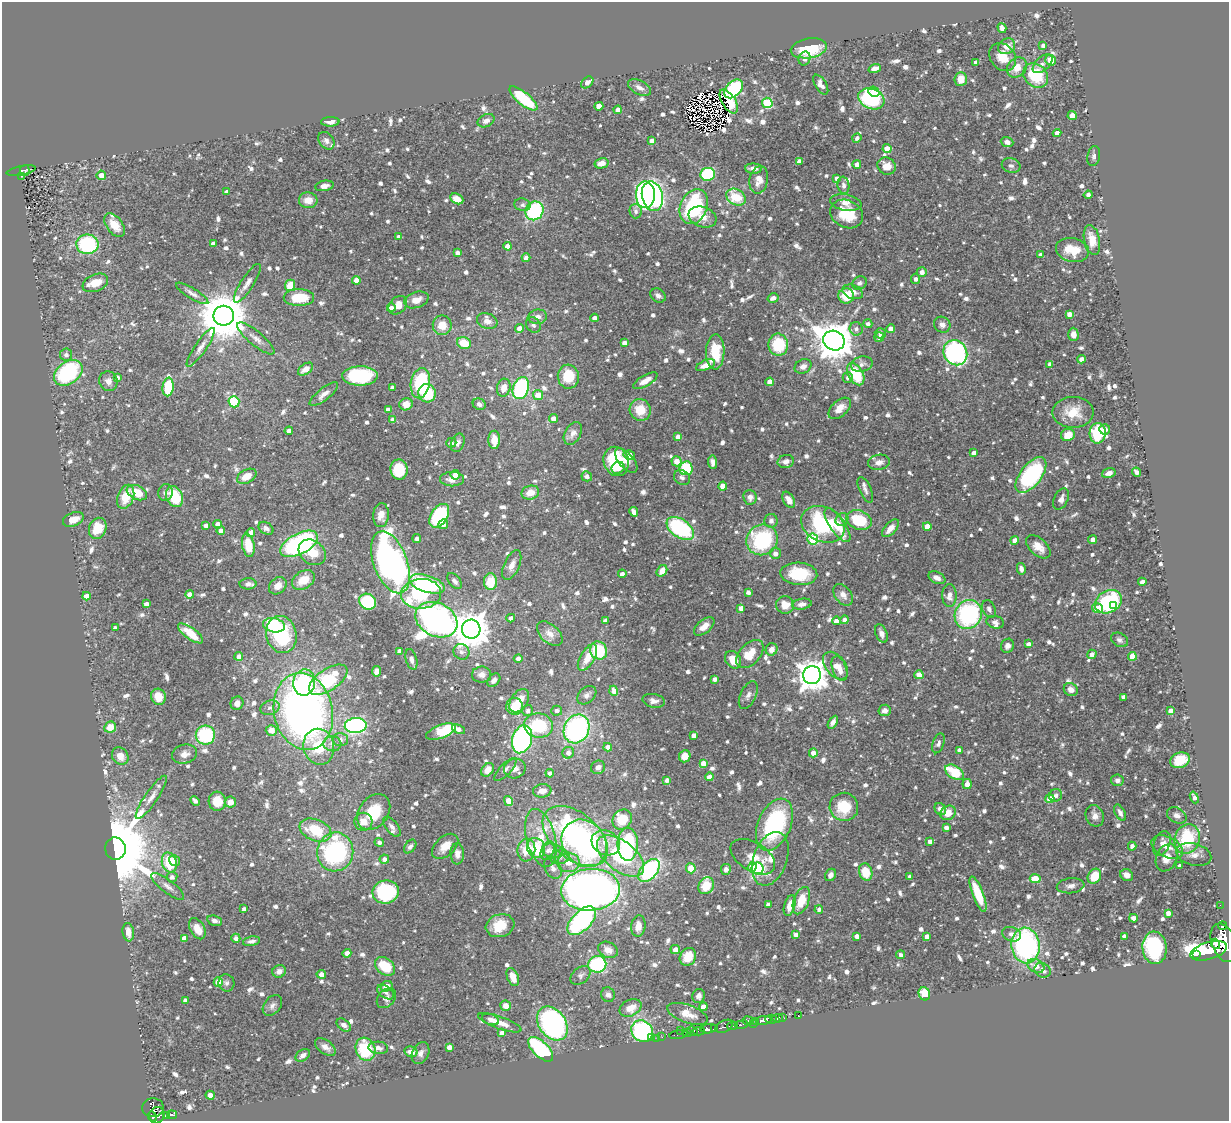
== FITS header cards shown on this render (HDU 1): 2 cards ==
NAXIS1  =                 1227
NAXIS2  =                 1119

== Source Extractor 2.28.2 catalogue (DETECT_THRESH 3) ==
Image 1227 x 1119 px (HDU 1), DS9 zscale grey, 1 PNG px = 1 image px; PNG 1231 x 1123 px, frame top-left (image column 1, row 1119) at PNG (2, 2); each listed source drawn as its Kron ellipse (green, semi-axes under 4 px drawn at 4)
Background 0.457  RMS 0.019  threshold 0.0556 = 3 sigma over >= 5 px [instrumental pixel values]
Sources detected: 1175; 8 with non-positive FLUX_AUTO (blend fragments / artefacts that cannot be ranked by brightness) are neither listed nor drawn; of the other 1167, the 500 brightest by FLUX_AUTO listed and drawn (667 fainter detections omitted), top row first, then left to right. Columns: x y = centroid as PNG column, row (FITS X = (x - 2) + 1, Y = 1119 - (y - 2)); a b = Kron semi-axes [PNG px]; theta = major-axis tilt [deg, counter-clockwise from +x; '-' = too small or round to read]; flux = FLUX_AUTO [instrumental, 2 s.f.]
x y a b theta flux
1002 28 5 4 - 5.3
1043 45 4 3 - 5.3
1007 46 9 7 34 13
809 48 18 10 10 53
1003 57 15 12 -49 21
805 59 7 5 68 6.5
1051 60 5 5 - 17
976 62 4 4 - 7.2
1043 64 12 6 42 6.5
1017 67 11 9 46 17
875 68 6 4 20 6.6
1036 75 14 11 -44 57
961 79 7 6 - 18
587 82 7 5 40 6.2
821 85 11 5 -58 6.5
639 88 12 6 -29 7.1
734 89 11 7 44 100
874 92 6 5 - 15
523 98 17 6 -39 76
871 99 13 10 -22 120
729 101 13 7 -58 16
767 103 5 5 - 91
599 106 4 4 - 15
618 110 4 4 - 11
1072 116 4 4 - 9
486 121 9 6 25 6.8
330 122 9 5 1 7.2
1057 133 4 4 - 12
857 138 5 4 - 5.1
326 141 9 7 -53 4.8
652 141 4 4 - 13
1007 142 6 4 -21 5.4
887 149 4 4 - 17
1094 156 10 6 80 4.5
799 161 4 4 - 7.4
601 163 7 5 14 7.8
857 164 4 4 - 7.3
887 166 9 8 - 16
1011 166 9 7 -13 4.6
753 169 8 5 -2 9.2
25 170 5 4 - 65
21 171 15 4 11 61
708 174 7 6 - 94
101 175 5 4 - 9.8
22 176 3 3 - 12
837 178 4 4 - 6
759 180 14 9 79 14
843 185 9 6 -82 4.7
324 186 9 5 11 6.4
226 192 4 4 - 4.6
645 195 13 9 90 350
1088 195 4 4 - 5
652 196 15 10 -77 480
736 197 10 7 -32 45
457 199 7 5 -27 16
308 200 9 8 - 15
846 203 16 8 -11 10
522 205 8 6 -10 4.6
694 207 18 13 66 140
534 211 10 8 52 130
636 211 7 6 - 5
847 214 17 13 -27 41
702 217 14 10 -19 16
115 225 13 8 -54 18
399 237 4 4 - 6
1092 240 15 8 -78 19
87 244 11 9 1 120
213 244 4 4 - 6.8
508 246 4 4 - 17
1072 250 17 11 -13 27
457 253 4 3 - 5.5
1040 255 4 4 - 5.1
526 258 4 4 - 5.9
922 272 5 5 - 7.3
915 279 5 4 - 4.6
356 280 4 4 - 12
95 283 13 8 23 17
247 283 22 6 57 9.2
859 283 8 6 31 4.7
290 285 6 5 - 32
853 292 10 7 -19 8.6
192 293 18 5 -31 6.2
658 296 8 6 -36 4.9
846 296 8 7 - 32
299 298 15 8 1 46
773 298 5 4 - 7.2
416 300 12 8 18 15
398 305 10 8 45 14
391 308 4 4 - 8.1
1069 314 4 4 - 8.3
224 316 10 10 - 6900
538 317 9 7 9 8.3
594 318 4 4 - 7.8
487 321 10 7 -19 9.4
868 324 4 4 - 4.8
442 325 9 9 - 20
533 325 8 6 -49 4.6
942 325 9 7 -37 6.5
519 328 4 4 - 6.9
856 329 7 6 - 4.6
891 329 4 4 - 11
880 333 5 5 - 5.5
1073 334 6 5 - 7.1
879 337 5 5 - 6.5
256 338 23 7 -40 11
834 341 11 9 -30 3700
464 343 7 5 -19 29
624 343 4 4 - 7.6
778 345 11 10 - 63
201 347 23 6 55 9.2
715 352 17 9 88 41
955 353 13 11 -58 260
66 355 6 6 - 5
1081 359 4 4 - 6.5
862 364 11 7 11 6.3
1050 364 4 4 - 5.1
706 365 10 5 23 13
803 366 9 7 27 7.4
305 369 8 5 36 11
68 373 16 11 36 140
856 374 12 7 -61 62
360 376 18 9 1 110
117 377 4 4 - 5.8
568 377 12 10 -83 39
848 378 5 5 - 4.8
108 381 10 9 - 8.2
645 381 13 5 30 12
770 382 4 4 - 20
420 383 15 9 80 82
168 387 9 5 84 58
392 387 4 3 - 4.5
504 388 9 6 76 12
521 388 11 7 71 180
427 393 9 8 - 60
324 394 17 6 38 8.7
538 395 5 5 - 17
234 402 6 5 - 84
406 404 7 6 - 13
479 404 6 5 - 5.2
840 408 13 8 42 13
388 410 4 4 - 12
640 410 11 10 - 27
1073 412 20 15 0 27
553 419 4 4 - 9.2
393 420 4 4 - 8.8
1105 429 5 5 - 5.6
289 431 4 4 - 6.3
573 433 12 8 60 8.6
1098 433 10 8 88 67
1068 435 7 6 - 19
678 437 4 4 - 8.6
494 440 9 6 -89 14
451 443 5 5 - 4.7
458 443 9 6 67 5.4
974 453 4 4 - 7.4
629 455 5 5 - 9.1
616 461 15 12 -69 72
626 461 15 7 -50 10
676 461 5 5 - 12
713 462 6 4 -84 5.5
786 462 8 6 11 5.8
879 462 11 7 11 8
618 468 7 5 27 11
686 468 7 6 - 54
399 470 10 8 -81 46
1137 472 5 3 - 5.1
1109 473 7 4 16 6.7
455 475 5 4 - 14
1031 475 21 10 52 140
247 476 10 6 29 19
587 476 5 5 - 5.9
682 478 8 7 - 5.2
452 479 12 7 -1 12
723 486 4 4 - 16
865 490 14 6 -66 5.5
137 493 11 7 -25 29
165 493 8 7 - 4.8
530 493 9 7 15 16
126 497 12 8 70 29
175 497 11 8 -65 52
750 497 7 6 - 6.3
1061 499 11 7 64 6.7
789 500 9 5 -60 9.8
634 512 5 4 - 7.9
381 515 12 8 84 11
439 516 13 8 57 110
73 519 11 6 21 13
842 519 7 6 - 5.9
859 520 13 9 -20 55
771 521 7 6 - 5.1
217 524 4 4 - 8.6
443 524 5 4 - 5.9
823 524 23 17 -25 120
837 525 20 7 -56 29
206 526 4 4 - 6.7
927 526 4 4 - 15
98 528 11 8 69 32
266 528 8 5 -34 5.7
680 528 15 9 -36 140
890 528 11 5 48 11
221 531 4 4 - 9.6
251 532 4 4 - 8.4
417 538 4 4 - 5.3
813 539 5 5 - 110
762 540 16 15 - 120
1015 540 4 4 - 8.8
1093 540 4 4 - 9
299 544 20 10 28 250
248 545 12 6 -79 33
1038 547 14 8 -43 15
312 552 14 11 -39 26
775 553 5 5 - 7.1
390 562 32 17 -69 770
512 565 16 7 66 11
1021 569 6 4 -78 5.4
662 571 6 5 - 13
622 574 4 4 - 5.9
799 574 18 11 -4 48
937 578 9 5 -24 7.6
303 580 12 8 33 23
455 581 9 5 -51 4.8
490 582 8 6 -90 35
1142 582 4 4 - 7.9
248 584 8 5 1 5.5
427 584 18 8 -17 150
278 586 10 7 42 12
748 592 4 4 - 5.3
421 594 20 15 4 73
190 595 4 4 - 15
843 595 12 8 -53 8.4
949 595 11 7 90 9.2
86 596 4 4 - 9.2
368 602 9 7 -34 77
1108 602 14 10 28 160
146 604 4 4 - 6.7
802 604 10 5 8 5.6
785 605 9 8 - 15
1113 606 3 3 - 13
741 608 4 4 - 7.4
1098 608 6 4 -13 28
989 609 9 6 -65 5
968 614 15 13 62 170
511 618 4 4 - 6.7
436 620 22 16 -26 780
844 620 4 4 - 5.5
605 621 4 3 - 5.2
836 621 4 4 - 9
995 622 9 6 -12 4.7
274 625 11 7 -12 110
704 626 12 6 39 12
115 628 4 4 - 5
471 629 9 9 - 3100
190 633 15 5 -36 24
281 634 19 15 -77 96
550 634 15 9 -43 12
881 634 9 5 -67 6.2
1120 640 9 6 -29 4.6
1028 644 4 4 - 5.5
1007 646 7 6 - 5.6
771 649 6 6 - 9.9
400 651 4 4 - 7.8
599 651 9 8 - 56
461 652 8 7 - 5
750 654 17 10 47 22
1092 654 5 4 - 5.6
239 656 4 4 - 5.7
1132 656 4 4 - 20
587 658 15 7 60 20
411 659 10 5 -75 6.9
518 659 4 4 - 6.7
733 660 9 7 -54 18
836 666 16 10 -52 16
839 668 13 7 -70 11
377 671 5 4 - 7.5
482 675 9 8 - 8.4
812 675 9 9 - 1800
919 675 4 4 - 21
715 679 4 4 - 5.3
328 680 22 10 34 88
494 680 7 5 46 5.3
304 682 13 11 80 80
1071 690 7 6 - 7.4
614 691 5 4 - 7.2
587 695 11 7 42 5.7
748 695 15 8 65 6.3
158 697 8 7 - 16
1124 697 4 4 - 6.5
519 701 13 8 57 21
654 701 11 7 -11 6.1
237 703 7 6 - 7.2
515 706 8 8 - 26
270 708 10 7 18 5.2
885 710 6 6 - 6.4
303 711 39 29 -78 680
528 711 5 5 - 4.9
557 711 5 5 - 4.8
1170 711 4 4 - 9.3
833 722 7 4 59 5.3
539 725 14 12 -8 68
356 726 11 7 4 250
110 727 6 5 - 18
458 729 7 4 -25 7.4
576 729 15 12 64 240
271 730 5 5 - 12
441 732 16 6 20 54
205 735 10 9 - 97
693 736 4 4 - 7.4
522 739 14 9 73 320
340 740 7 6 - 5.2
938 743 10 5 71 4.5
332 744 9 7 -6 6.2
319 747 18 15 -77 49
608 747 4 4 - 7.8
959 750 4 4 - 5.8
568 753 6 5 - 7.5
813 753 4 4 - 9.2
184 754 13 9 13 10
120 756 9 8 - 13
685 756 6 5 - 15
1180 760 10 7 19 33
703 763 4 4 - 12
598 767 7 6 - 5.7
515 768 11 10 - 9.2
505 769 15 5 47 5.8
488 770 7 5 51 12
955 772 10 6 -33 48
550 773 4 4 - 5.1
709 777 4 4 - 11
667 780 4 4 - 5.3
1117 780 6 5 - 5.7
967 784 5 4 - 8.9
542 791 9 6 8 12
1056 795 6 6 - 5.9
151 797 26 6 56 12
1194 797 6 4 -69 5.5
1050 799 4 4 - 25
195 801 5 3 - 5.2
217 801 9 8 - 23
508 801 5 4 - 13
230 802 5 5 - 12
844 807 14 14 - 40
940 809 6 5 - 7.4
374 812 19 14 52 43
948 813 8 7 - 14
1120 813 8 5 -62 5.3
1177 815 10 7 -29 6.3
1095 816 11 9 -68 7.9
622 819 10 9 - 31
363 822 9 9 - 15
774 825 27 16 66 160
392 827 12 6 -52 5.8
946 828 4 4 - 6
315 830 17 10 -22 53
575 836 38 23 -40 320
541 838 30 14 -75 38
1187 839 15 12 71 79
379 842 5 4 - 4.8
930 842 4 4 - 7.8
584 843 25 21 -53 280
606 843 15 12 -28 18
1162 843 13 8 67 7.8
628 844 16 10 -90 130
410 846 8 5 52 4.4
445 846 15 9 42 15
1132 846 4 4 - 5.9
1167 847 17 10 -26 17
536 848 10 8 -65 39
115 849 11 10 - 14000
526 850 11 9 82 24
548 851 10 6 65 5.9
552 851 10 7 -9 7.7
335 852 19 18 - 200
457 854 10 7 -88 7.6
1194 855 18 11 -15 13
621 856 28 14 -38 100
560 857 10 7 11 6
753 857 25 14 -32 21
1167 858 14 10 67 15
384 859 5 4 - 6.5
770 859 28 16 70 27
174 861 5 5 - 5.3
169 863 10 7 -75 52
569 863 11 9 3 14
1180 866 4 3 - 4.8
752 867 5 4 - 21
553 868 11 7 -57 5.6
691 868 5 5 - 24
726 869 5 5 - 4.8
757 869 6 6 - 220
649 871 13 8 49 160
866 872 9 6 -73 29
830 875 6 5 - 5.5
1127 875 7 5 -30 7.8
910 876 4 3 - 5.2
1094 876 8 6 59 33
172 877 5 5 - 5.5
1035 879 5 4 - 28
168 886 20 6 -38 8.4
706 886 9 7 52 26
1071 886 14 7 6 6.7
591 890 29 21 4 1500
386 892 13 11 8 120
978 894 19 5 -69 41
801 901 14 7 70 30
768 904 4 4 - 5.5
1220 905 2 2 - 4.5
790 906 10 5 74 15
244 909 4 4 - 5
819 909 4 4 - 5
1168 913 4 4 - 8.1
1133 918 4 4 - 7.5
215 921 7 5 -16 6.2
582 921 18 9 45 210
500 926 14 11 17 34
638 926 11 7 84 12
1222 926 4 3 - 13
197 929 11 7 -61 14
128 932 9 5 -82 13
1012 934 9 7 -20 6.1
796 935 4 4 - 7.5
857 936 4 4 - 6.8
927 937 4 4 - 8.5
1124 937 4 4 - 6.4
184 938 4 4 - 11
236 938 4 4 - 5.6
252 941 9 4 10 4.5
1224 943 20 12 -70 2600
1216 944 5 4 - 540
1026 945 18 14 -83 240
1155 948 16 12 -84 140
675 949 5 4 - 8.8
608 950 10 7 -24 11
1209 951 19 8 16 2200
347 953 4 4 - 8
1196 954 3 2 - 110
901 955 4 4 - 4.7
688 957 9 7 55 24
597 964 9 8 - 110
385 966 11 8 -39 34
1036 966 9 6 -29 14
1042 970 8 7 - 5.8
279 971 7 6 - 6.4
321 974 4 4 - 7.9
581 975 11 7 38 4.8
513 977 9 5 -67 15
218 982 4 4 - 27
226 983 8 8 - 4.7
386 986 6 5 - 10
385 992 9 6 -38 4.6
924 994 7 5 -67 26
608 995 7 7 - 5.3
699 996 7 6 - 5
386 998 11 8 48 5.9
185 1001 4 4 - 5.1
272 1005 11 8 51 6
506 1006 5 5 - 12
703 1007 4 4 - 17
630 1008 11 8 27 18
687 1014 21 9 -19 15
798 1016 3 3 - 23
782 1017 3 3 - 75
777 1018 5 4 - 360
771 1019 5 4 - 110
491 1020 9 5 -19 4.8
764 1020 8 3 7 380
748 1021 6 4 -9 96
756 1021 4 2 - 25
500 1023 23 6 -20 15
552 1023 18 13 -54 240
753 1023 3 3 - 24
742 1024 7 3 10 100
344 1025 8 5 -38 6.4
724 1026 9 5 26 270
732 1026 5 3 - 38
714 1028 4 3 - 220
709 1029 8 4 7 500
680 1030 2 2 - 21
642 1031 11 10 - 140
692 1031 5 4 - 250
699 1031 6 2 0 53
502 1033 4 4 - 9.4
687 1033 5 3 - 220
679 1034 9 3 10 39
662 1037 2 2 - 11
652 1038 2 2 - 6.9
657 1038 2 2 - 4.6
325 1047 12 6 -36 8.8
449 1047 4 4 - 7
378 1048 10 6 -5 7.6
365 1049 12 9 -71 68
541 1049 16 7 -44 140
411 1052 7 5 -13 9
420 1053 11 8 65 6.5
303 1055 8 5 34 6
210 1095 5 4 - 7.7
153 1108 11 9 2 240
157 1115 8 7 - 310
167 1115 4 3 - 91
172 1115 5 3 - 83
152 1116 5 4 - 160
At the frame edge (FLAGS 8, measured only in part): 1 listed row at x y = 1224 943
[667 fainter detections neither listed nor drawn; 8 non-positive-flux detections neither listed nor drawn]